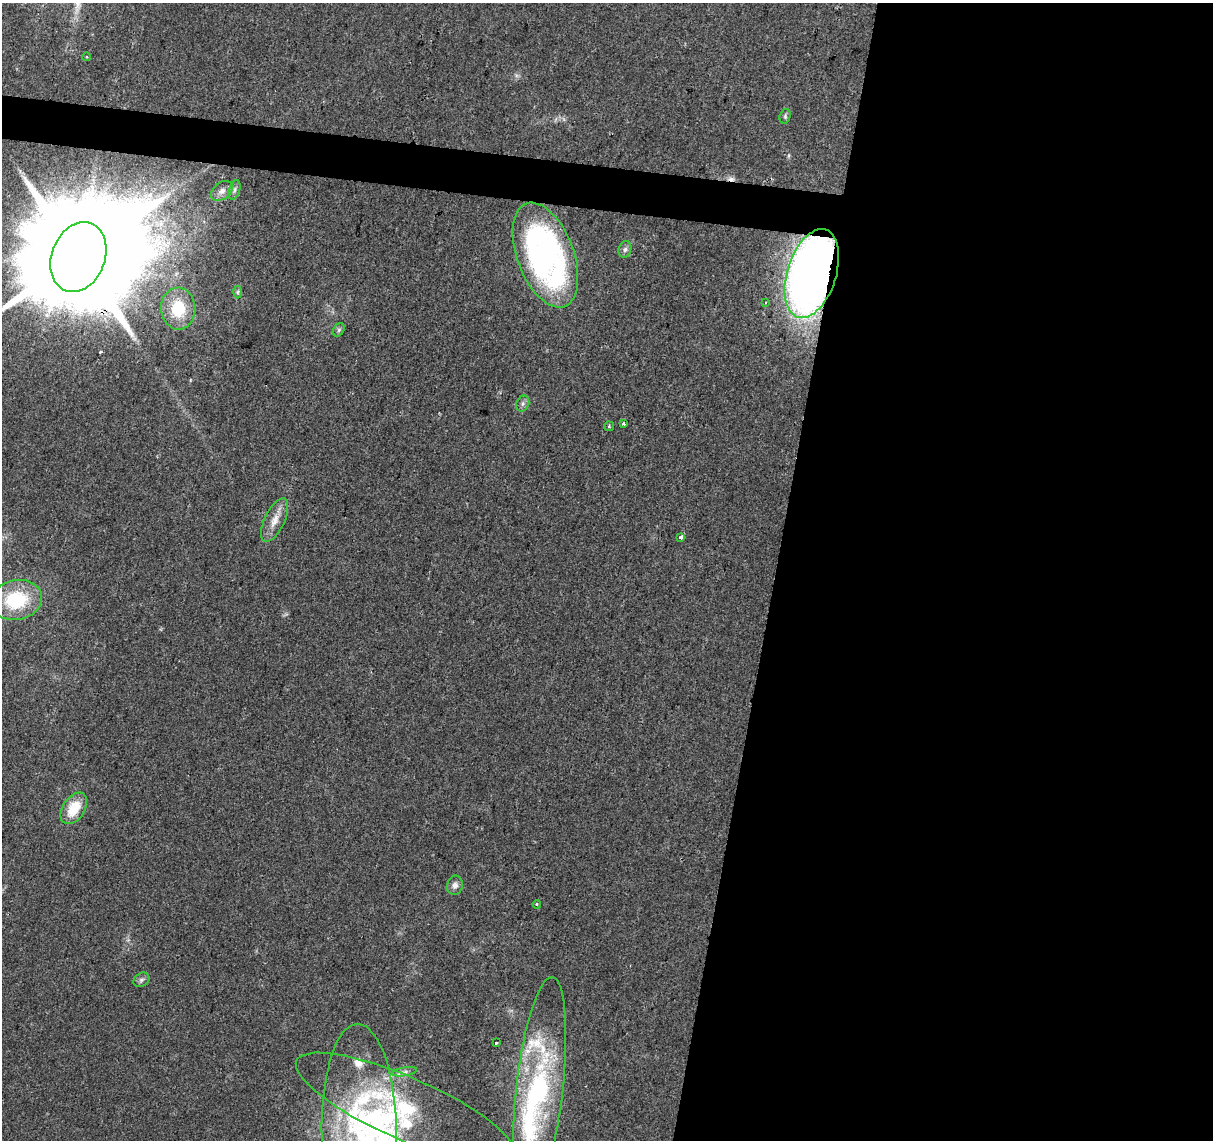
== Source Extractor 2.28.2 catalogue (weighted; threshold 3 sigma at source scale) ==
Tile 12 of 4 x 4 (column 4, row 3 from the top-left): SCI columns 3634-4844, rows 1363-2500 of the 4851 x 5061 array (HDU 1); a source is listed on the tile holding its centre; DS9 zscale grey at full resolution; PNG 1215 x 1142 px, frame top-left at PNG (2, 3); each listed source drawn as its Kron ellipse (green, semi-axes under 4 px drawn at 4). Shown black and unused: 39% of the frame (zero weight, under 2 of 3 exposures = <1% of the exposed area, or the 3 px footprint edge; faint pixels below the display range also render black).
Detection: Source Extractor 2.28.2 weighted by HDU 2 'WHT'; one run over the whole footprint, this tile lists its part. Background 0.0399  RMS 0.0058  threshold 0.0263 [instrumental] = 3 sigma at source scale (4.5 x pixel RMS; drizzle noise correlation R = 1.50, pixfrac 1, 0.0396/0.0396 arcsec/px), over >= 5 px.
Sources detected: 37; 3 inside a brighter object's white glare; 1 cosmic-ray / hot-pixel residue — neither listed nor drawn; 6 inside a brighter listed object's ellipse — not listed separately; the other 27 listed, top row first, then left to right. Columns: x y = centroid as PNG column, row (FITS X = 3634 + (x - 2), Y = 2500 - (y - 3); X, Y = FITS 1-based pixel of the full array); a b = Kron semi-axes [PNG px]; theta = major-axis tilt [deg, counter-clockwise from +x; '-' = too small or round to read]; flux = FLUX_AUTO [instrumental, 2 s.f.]
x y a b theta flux
87 57 4 3 - 0.48
785 116 7 5 72 1.2
234 190 10 5 73 1.7
222 191 12 8 39 3.2
625 249 8 6 72 1.9
545 255 55 28 -70 190
78 257 36 26 69 27000
812 273 46 24 72 460
238 292 6 4 89 0.96
765 303 3 2 - 1
178 309 21 17 -87 24
339 330 7 5 60 1.2
523 404 8 6 69 1.8
624 424 4 3 - 1.4
609 426 5 5 - 0.8
275 520 24 10 64 7.2
680 537 4 3 - 16
16 600 26 20 10 37
74 808 17 11 57 16
455 885 9 8 - 2.7
537 904 4 3 - 0.67
141 980 8 6 31 1.8
496 1043 3 3 - 3.8
404 1072 13 4 10 2.1
539 1089 112 23 83 100
406 1108 119 31 -24 67
359 1131 107 37 -89 120
Overlapping masked pixels (flux is a lower limit): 2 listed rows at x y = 78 257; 812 273
Isophote crosses this tile's border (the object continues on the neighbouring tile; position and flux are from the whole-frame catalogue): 2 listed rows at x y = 78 257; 359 1131